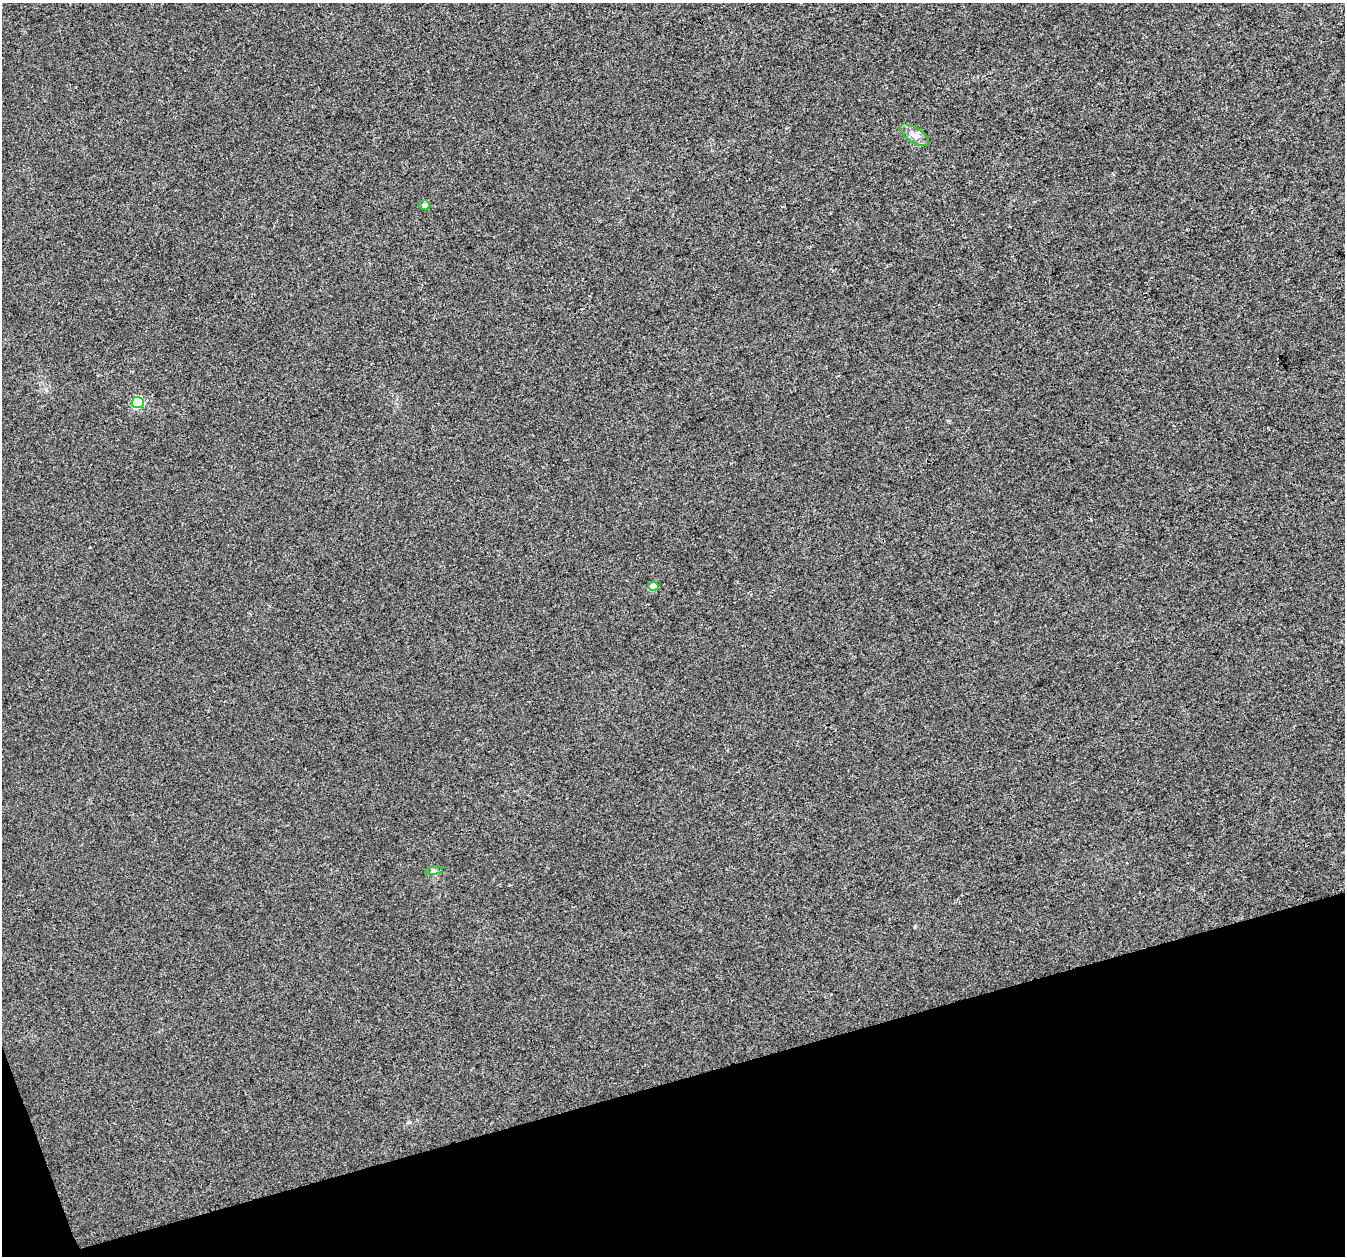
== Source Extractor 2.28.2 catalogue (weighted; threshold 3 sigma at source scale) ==
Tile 14 of 4 x 4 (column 2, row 4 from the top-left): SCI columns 1346-2688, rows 118-1371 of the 5373 x 5196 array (HDU 1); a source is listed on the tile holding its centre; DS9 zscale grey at full resolution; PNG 1347 x 1258 px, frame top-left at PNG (2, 3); each listed source drawn as its Kron ellipse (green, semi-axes under 4 px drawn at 4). Shown black and unused: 15% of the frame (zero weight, under 3 of 4 exposures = <1% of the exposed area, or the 3 px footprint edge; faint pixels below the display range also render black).
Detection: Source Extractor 2.28.2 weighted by HDU 2 'WHT'; one run over the whole footprint, this tile lists its part. Background 0.00625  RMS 0.0038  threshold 0.017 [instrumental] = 3 sigma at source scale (4.5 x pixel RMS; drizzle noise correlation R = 1.50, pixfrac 1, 0.0396/0.0396 arcsec/px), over >= 5 px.
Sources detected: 6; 1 cosmic-ray / hot-pixel residue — neither listed nor drawn; the other 5 listed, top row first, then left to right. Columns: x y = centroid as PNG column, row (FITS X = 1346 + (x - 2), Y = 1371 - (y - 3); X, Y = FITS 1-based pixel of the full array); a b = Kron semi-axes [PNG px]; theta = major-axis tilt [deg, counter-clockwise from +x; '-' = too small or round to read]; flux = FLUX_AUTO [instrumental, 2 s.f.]
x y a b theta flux
914 135 16 7 -32 2.6
425 205 5 4 - 1.7
138 402 6 5 - 28
653 586 5 4 - 5.1
434 871 9 4 8 0.76